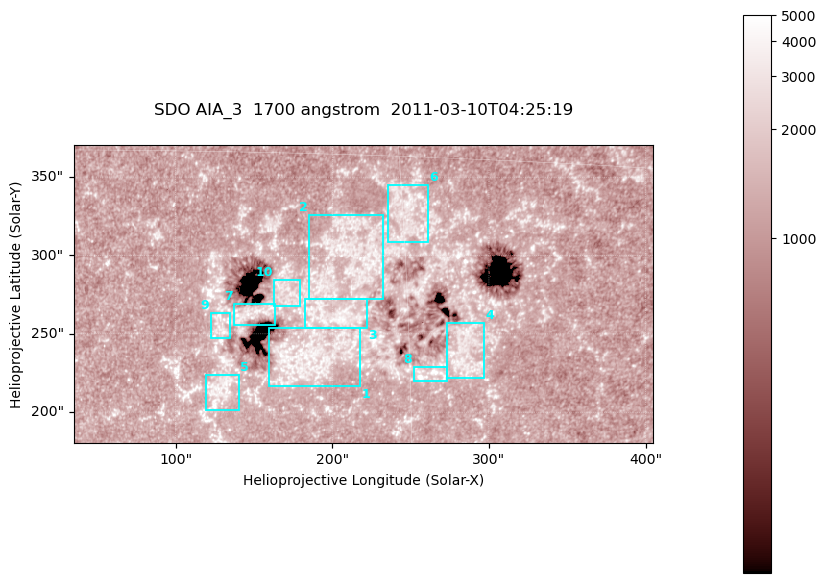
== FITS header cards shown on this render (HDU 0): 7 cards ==
TELESCOP= 'SDO     '           /
INSTRUME= 'AIA_3   '           /
WAVELNTH=                 1700 /
WAVEUNIT= 'angstrom'           /
DATE-OBS= '2011-03-10T04:25:19.711' /
CTYPE1  = 'HPLN-TAN'           /
CTYPE2  = 'HPLT-TAN'           /

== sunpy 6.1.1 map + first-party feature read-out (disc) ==
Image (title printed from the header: SDO AIA_3  1700 angstrom  2011-03-10T04:25:19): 603 x 310 px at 0.613 arcsec/px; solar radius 966 arcsec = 1576 px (partial field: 2.4% of the solar disc is inside the frame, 100% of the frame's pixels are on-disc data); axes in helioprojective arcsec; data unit not stated in the header (colour bar unlabelled)
Pointing: header CRPIX1/2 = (2053.97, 2042.58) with CRVAL1/2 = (0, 0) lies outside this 603 x 310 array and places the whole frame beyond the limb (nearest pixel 1.43 R_sun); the SolarSoft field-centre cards XCEN/YCEN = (219.7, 275.4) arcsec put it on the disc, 1930 arcsec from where CRPIX/CRVAL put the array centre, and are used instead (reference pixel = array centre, CRVAL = XCEN/YCEN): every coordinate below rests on XCEN/YCEN
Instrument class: DISC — disc imager (sunpy class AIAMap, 1700 A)
Bright regions (active regions / flare kernels): reference = the on-disc median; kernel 5 px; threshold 5 sigma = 1443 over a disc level ~1221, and >= 1.15x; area >= 186 px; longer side >= 4 px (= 2.5 arcsec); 10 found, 10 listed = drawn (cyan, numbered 1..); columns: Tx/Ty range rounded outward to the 2 arcsec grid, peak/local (2 s.f.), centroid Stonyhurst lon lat
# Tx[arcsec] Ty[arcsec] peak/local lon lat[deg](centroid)
1 158..218 216..254 3.9 +11 +7
2 184..232 272..326 3.3 +13 +11
3 182..222 254..274 3.7 +12 +9
4 272..298 220..258 3.2 +17 +7
5 118..142 200..224 3.7 +8 +6
6 234..262 308..346 3.3 +15 +13
7 136..164 256..270 3 +9 +9
8 252..274 218..230 5.4 +16 +6
9 122..136 246..264 3.8 +8 +8
10 162..180 268..286 2.8 +10 +9